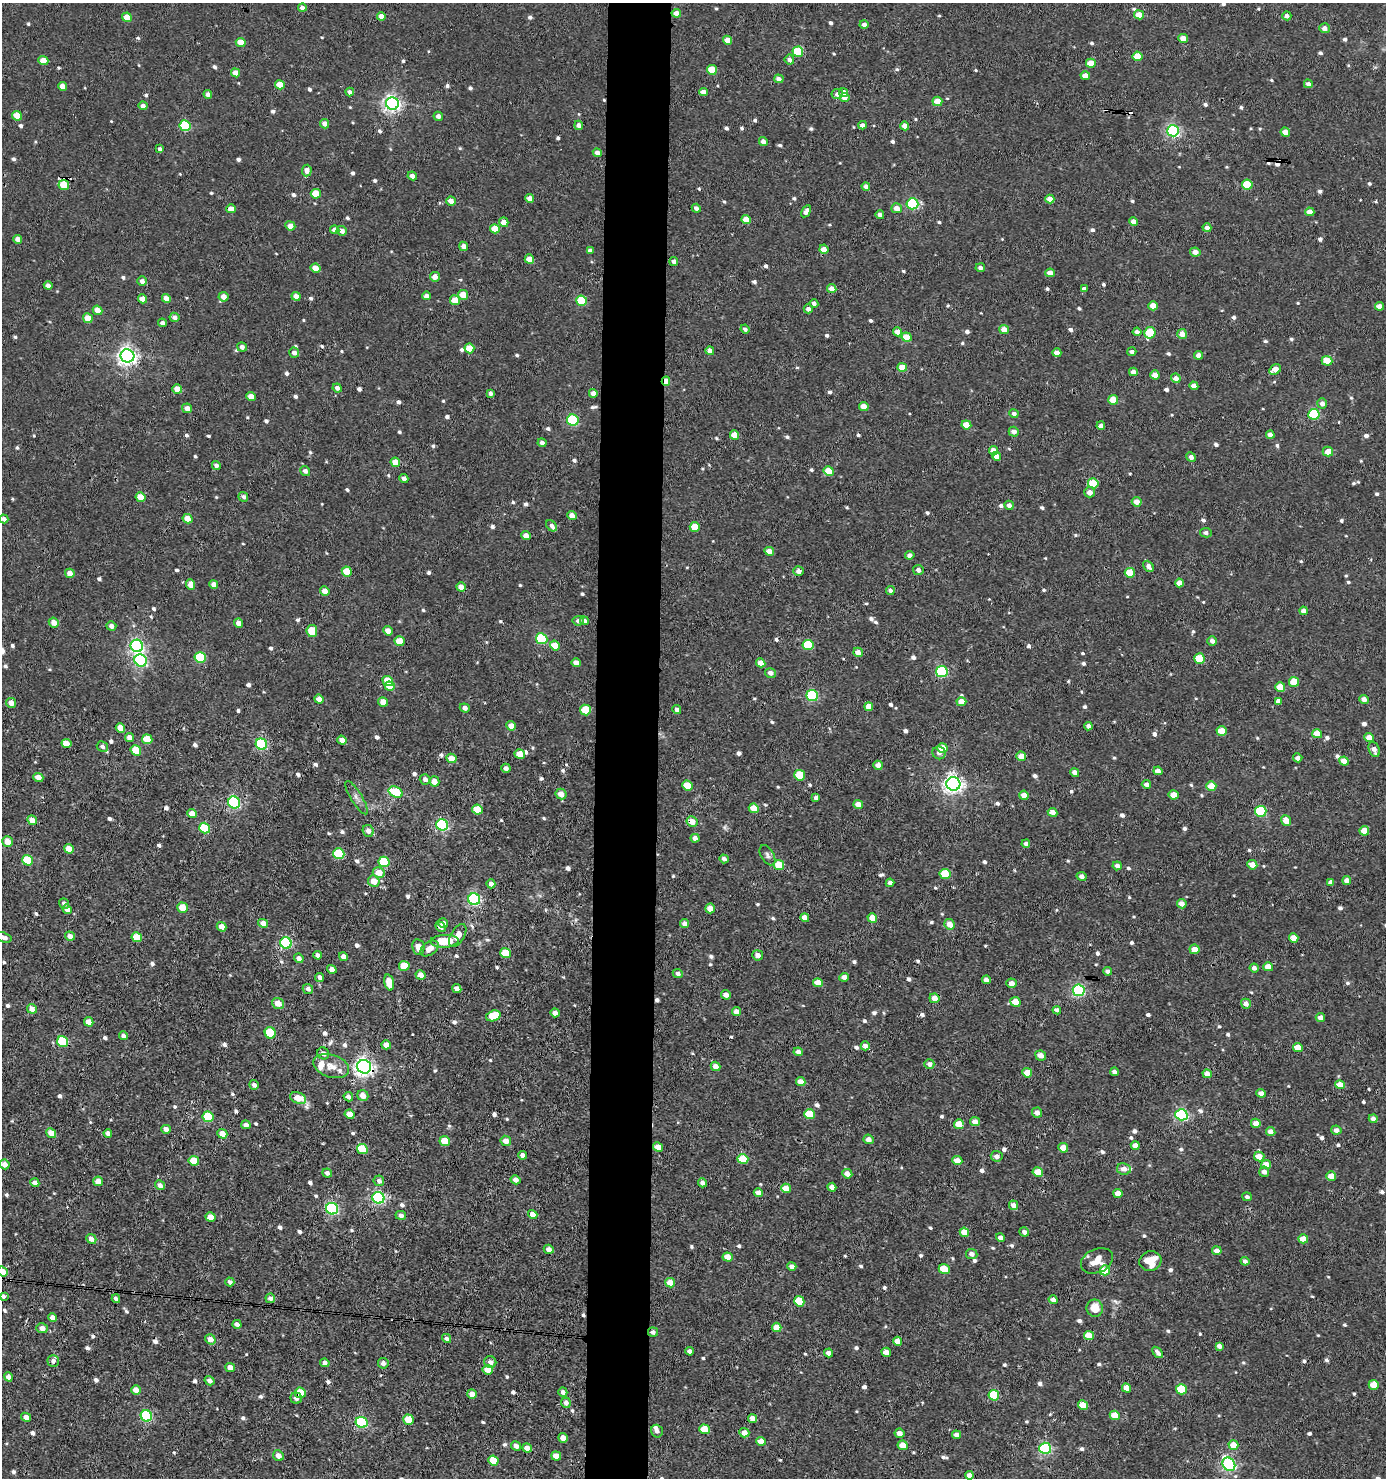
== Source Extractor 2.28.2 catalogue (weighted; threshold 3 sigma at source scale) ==
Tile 5 of 3 x 3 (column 2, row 2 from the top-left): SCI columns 1585-2968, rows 1478-2953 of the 4454 x 4431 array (HDU 1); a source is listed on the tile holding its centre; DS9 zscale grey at full resolution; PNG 1388 x 1480 px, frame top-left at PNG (2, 3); each listed source drawn as its Kron ellipse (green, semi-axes under 4 px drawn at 4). Shown black and unused: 5% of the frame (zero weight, under 3 of 4 exposures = <1% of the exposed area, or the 3 px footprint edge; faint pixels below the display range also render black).
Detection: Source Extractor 2.28.2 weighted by HDU 2 'WHT'; one run over the whole footprint, this tile lists its part. Background 0.00299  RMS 0.0019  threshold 0.00838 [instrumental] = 3 sigma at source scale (4.5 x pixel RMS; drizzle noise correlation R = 1.50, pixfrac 1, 0.05/0.05 arcsec/px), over >= 5 px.
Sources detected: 892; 10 cosmic-ray / hot-pixel residue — neither listed nor drawn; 7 inside a brighter listed object's ellipse — not listed separately; of the other 875, all 500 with FLUX_AUTO >= 0.603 (the completeness limit of this list) listed and drawn (375 fainter detections not listed), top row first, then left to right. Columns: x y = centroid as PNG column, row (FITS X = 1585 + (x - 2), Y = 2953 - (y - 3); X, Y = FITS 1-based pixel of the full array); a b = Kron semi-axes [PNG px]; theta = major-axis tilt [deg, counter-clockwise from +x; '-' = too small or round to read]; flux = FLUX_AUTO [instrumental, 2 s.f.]
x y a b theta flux
302 8 4 4 - 0.91
676 13 5 4 - 1.3
1139 15 5 4 - 2.4
381 16 4 4 - 1.4
1287 16 4 4 - 0.81
127 17 5 4 - 2.7
864 24 4 4 - 0.89
1325 28 5 5 - 0.93
1183 38 5 4 - 1.6
727 40 5 4 - 2.2
241 42 5 4 - 2.3
798 52 5 5 - 8.3
1138 56 5 4 - 3
789 60 5 4 - 0.77
43 61 5 4 - 2.1
1091 63 5 4 - 2.5
712 70 5 4 - 4.6
235 73 5 4 - 1.8
1085 76 5 4 - 1.8
779 79 5 4 - 0.91
1308 84 4 4 - 0.73
280 85 5 4 - 2.7
62 86 4 4 - 1.3
350 92 4 4 - 0.73
703 92 4 4 - 1.2
843 92 5 4 - 1.6
208 94 4 4 - 0.76
837 94 5 5 - 0.95
845 97 5 4 - 1
937 101 5 4 - 3.2
392 103 6 6 - 69
143 106 4 4 - 0.83
17 116 5 4 - 3.7
438 116 5 4 - 0.79
325 124 5 4 - 1.1
579 125 5 4 - 1
863 125 4 4 - 0.96
185 126 5 5 - 13
905 126 4 4 - 1.8
1173 131 6 5 - 35
1285 132 5 4 - 1.8
763 141 5 4 - 0.91
160 149 4 3 - 0.6
597 153 5 4 - 0.95
307 171 6 5 - 1.1
412 176 5 4 - 1.1
64 185 5 5 - 4.9
1247 185 5 5 - 6
866 186 4 4 - 0.63
316 194 5 4 - 4.3
530 198 4 4 - 1.3
1050 199 4 4 - 1.7
451 201 5 4 - 1.4
912 204 6 5 - 21
696 208 4 4 - 0.69
897 208 5 5 - 1.5
231 209 5 4 - 1.9
806 211 6 4 58 0.85
1310 212 4 4 - 1.4
880 215 4 4 - 0.82
746 220 5 4 - 3.1
504 222 5 4 - 1.9
1133 222 4 4 - 1.1
290 226 5 4 - 1.5
1207 228 4 4 - 1.1
495 229 5 4 - 2.9
335 230 5 4 - 1.2
342 231 5 4 - 1.3
18 239 4 4 - 1.6
464 246 5 4 - 1.1
824 249 4 4 - 1.8
590 250 4 4 - 0.63
1195 252 5 4 - 1.2
529 259 5 4 - 2.6
674 261 4 4 - 0.61
315 268 5 4 - 2.1
980 268 4 4 - 0.64
1050 273 5 4 - 1.7
435 277 5 5 - 1.4
142 281 5 4 - 0.73
48 285 4 4 - 0.76
832 289 4 4 - 1.7
1084 289 4 4 - 0.81
463 295 5 5 - 3.7
296 296 4 4 - 1.2
427 296 4 4 - 1
224 297 5 4 - 1.5
166 298 5 4 - 1.5
142 299 5 4 - 1.8
455 300 5 5 - 2.5
582 301 5 5 - 8.4
814 303 4 3 - 0.64
1153 306 5 4 - 2.1
1380 306 5 4 - 1.6
808 309 4 4 - 0.87
98 310 5 4 - 2.4
175 317 5 4 - 0.88
88 318 5 4 - 3.5
162 323 4 4 - 0.79
745 329 4 4 - 0.66
1004 330 5 4 - 1.8
897 332 5 4 - 1.6
1137 332 4 4 - 0.76
1150 333 6 5 - 7
1182 334 5 5 - 1.6
907 337 5 4 - 2.9
242 347 5 4 - 0.75
469 348 5 5 - 3.5
710 351 4 4 - 1.1
1132 352 4 4 - 0.62
294 353 5 5 - 0.79
1057 353 4 4 - 1.2
1199 355 4 4 - 1.1
127 356 7 6 - 93
1327 361 5 5 - 3.3
902 367 5 4 - 2.7
1275 369 6 4 31 2.4
1133 372 4 4 - 1
1155 375 4 4 - 2.1
1176 378 5 4 - 1.3
666 381 4 3 - 2.4
1194 386 4 4 - 1.5
337 388 4 4 - 0.73
177 389 5 4 - 2.1
490 393 4 4 - 0.66
593 393 4 4 - 1.3
251 396 5 4 - 1.4
1113 400 5 4 - 3
1322 403 5 5 - 0.94
864 407 5 4 - 2.2
187 408 5 4 - 1.2
1014 414 5 4 - 0.6
1314 414 5 5 - 15
573 420 6 5 - 18
966 425 5 4 - 2.9
1101 425 4 4 - 1
1014 432 5 5 - 0.94
734 435 5 4 - 2.7
1270 435 4 4 - 1.1
542 443 4 4 - 0.71
993 451 5 4 - 1.8
1328 452 5 5 - 2
997 456 5 4 - 1.2
1191 457 5 4 - 0.77
395 462 5 4 - 2.4
216 465 5 4 - 0.71
305 471 5 4 - 0.77
829 471 5 4 - 3.6
404 478 4 4 - 0.84
1093 483 5 5 - 5.7
1090 492 5 5 - 1.1
141 497 5 4 - 3.1
243 497 5 4 - 0.66
1137 502 5 4 - 1.6
1009 505 5 4 - 0.84
572 515 5 4 - 1.4
4 519 4 4 - 0.74
187 519 5 4 - 2
552 526 6 4 -47 0.66
695 527 5 5 - 4.2
1206 533 5 4 - 0.65
526 536 5 4 - 1.5
769 551 5 4 - 1.8
910 555 5 4 - 0.76
1148 566 6 4 -49 0.89
918 570 5 5 - 0.75
347 571 5 5 - 3.3
799 571 5 4 - 0.96
70 573 5 4 - 1.4
1130 573 5 5 - 5.5
1179 583 4 4 - 1.5
214 584 4 4 - 1.1
190 585 5 4 - 1.5
461 587 5 4 - 1.5
325 591 5 4 - 1.4
890 591 4 4 - 0.69
1304 611 4 4 - 1.3
578 621 5 4 - 0.62
584 621 4 4 - 0.61
54 623 5 4 - 1.9
239 623 5 4 - 1.5
111 626 5 4 - 0.78
312 631 6 5 - 5.4
388 631 5 4 - 1.7
542 639 6 5 - 12
400 641 5 5 - 3.4
1212 641 5 4 - 0.81
555 645 5 4 - 3.6
808 645 5 5 - 8.3
137 646 6 6 - 42
858 652 5 4 - 1.4
200 657 6 5 - 10
1200 659 5 5 - 4.8
141 660 6 6 - 31
576 663 5 4 - 1.2
761 663 5 4 - 1.7
942 672 5 5 - 19
770 673 5 4 - 0.89
388 681 5 4 - 3.9
1294 682 5 5 - 4.4
390 686 5 4 - 2.9
1280 687 5 4 - 3.3
812 695 6 5 - 20
319 699 4 4 - 1.6
1364 699 4 4 - 1.4
1278 701 4 4 - 1
383 702 5 4 - 1.9
961 702 5 4 - 2.2
11 703 5 5 - 1.4
869 707 4 4 - 2
465 708 5 4 - 0.86
677 709 4 4 - 0.67
585 710 5 5 - 5.5
511 726 5 4 - 1.7
1088 726 4 4 - 0.85
120 728 5 4 - 2.1
1222 731 5 4 - 3.8
1317 734 5 4 - 2.4
1369 737 5 4 - 2
129 738 4 4 - 1.4
147 739 5 4 - 3.1
342 740 5 4 - 1
66 744 5 4 - 2.4
261 744 6 5 - 22
102 747 6 5 - 0.65
942 748 5 4 - 3
1374 749 8 5 -68 1.2
136 750 5 5 - 4.2
939 753 6 6 - 0.77
520 754 5 4 - 2.2
1021 756 5 4 - 2.2
451 758 5 4 - 2.5
1298 758 4 4 - 0.88
1344 761 5 4 - 1.6
878 765 5 4 - 1.3
506 768 4 4 - 0.61
1158 771 4 4 - 1.4
1075 772 4 4 - 1.1
800 775 5 5 - 7.5
38 777 5 4 - 1.4
425 779 5 5 - 0.9
434 781 5 5 - 1.9
953 784 7 6 - 89
1146 784 4 4 - 0.8
687 786 5 5 - 5.2
1211 786 5 4 - 2.9
396 792 7 5 -26 7.4
561 794 5 5 - 1.7
1024 795 5 4 - 1.6
1174 795 5 4 - 2.4
356 798 19 5 -58 1
816 798 4 4 - 0.63
234 802 6 5 - 31
858 804 5 4 - 2
754 808 5 4 - 2.9
477 810 5 5 - 4
1261 811 6 5 - 16
1053 812 5 4 - 1.4
192 814 5 4 - 1.9
32 820 5 4 - 2.1
1286 820 5 4 - 2.2
692 822 6 5 - 1.8
442 825 6 5 - 27
205 828 5 5 - 8.1
368 831 6 5 - 1.2
1364 831 5 4 - 3
695 838 4 4 - 0.93
7 842 5 5 - 2.1
1026 844 4 4 - 0.83
69 849 5 4 - 2.6
339 854 5 5 - 10
767 855 11 6 -60 0.67
724 859 4 4 - 0.76
27 860 5 5 - 8.1
384 862 5 5 - 9
779 865 5 5 - 4.9
1252 865 5 4 - 1.7
1117 866 4 4 - 0.81
379 873 6 5 - 2.5
945 874 5 5 - 5.7
1082 876 5 4 - 0.86
1347 880 4 4 - 1.3
374 881 6 5 - 2.3
1330 882 4 4 - 0.68
890 883 4 4 - 0.69
491 884 4 4 - 0.78
474 899 6 6 - 35
64 903 5 4 - 0.66
1182 904 5 4 - 1.5
182 908 5 5 - 3.7
710 908 5 4 - 1.7
67 909 5 4 - 1.2
805 918 4 4 - 1.7
872 918 5 4 - 2.7
263 923 5 4 - 1.1
443 923 5 4 - 0.78
685 923 4 4 - 0.82
950 924 5 5 - 2.1
222 927 5 4 - 1.7
441 927 5 4 - 0.92
458 935 12 6 59 1.7
70 936 5 4 - 1.3
4 937 8 5 -19 0.75
137 937 5 5 - 3.9
1294 938 5 4 - 2.1
444 941 14 6 3 5.7
286 943 6 5 - 23
418 947 8 6 -81 1.5
429 948 10 6 35 1.8
1195 949 5 4 - 1.6
505 953 5 5 - 4.8
318 955 4 4 - 0.65
758 955 5 5 - 1.1
343 957 4 4 - 1.2
299 958 5 4 - 0.83
404 966 5 5 - 4.1
1268 967 5 4 - 2.5
1254 968 4 4 - 0.75
332 969 5 4 - 1.3
1107 971 4 4 - 0.63
678 974 5 4 - 0.71
420 975 5 4 - 1.5
320 977 4 4 - 0.85
844 977 5 4 - 1
986 980 4 4 - 1.1
389 982 8 5 -74 2.8
818 983 5 4 - 2.2
1012 983 5 4 - 1.2
308 989 5 5 - 0.79
457 989 5 4 - 1.1
1079 990 6 5 - 29
726 995 5 4 - 1
934 998 5 5 - 1.9
1015 1002 5 5 - 3.6
278 1003 6 5 - 1.8
1246 1004 5 5 - 1
32 1009 5 4 - 1.8
1057 1010 4 4 - 0.61
736 1012 5 4 - 1.9
555 1013 5 4 - 1.1
493 1016 7 5 18 6.1
1320 1018 4 4 - 1.1
89 1022 5 4 - 2
270 1033 6 5 - 9.7
123 1036 4 4 - 0.65
63 1042 6 5 - 11
386 1045 5 4 - 1.8
865 1046 4 4 - 0.81
1298 1047 5 4 - 2.7
798 1052 4 4 - 1
323 1053 6 5 - 0.76
1041 1055 5 5 - 1.4
929 1064 5 5 - 0.71
331 1066 18 11 -17 2.1
716 1066 5 4 - 1.5
364 1067 7 7 - 86
1114 1072 4 4 - 0.65
1027 1073 5 4 - 3.2
1207 1074 4 4 - 1.6
801 1082 5 4 - 1.8
254 1085 5 4 - 0.76
1340 1085 5 4 - 2.6
1261 1093 4 4 - 1.1
363 1096 6 5 - 1.6
348 1097 5 4 - 0.72
298 1098 8 5 -21 3
1037 1112 5 5 - 0.96
350 1114 5 4 - 2
810 1114 5 5 - 5.5
1181 1115 6 5 - 31
208 1117 6 5 - 8.4
1373 1119 4 4 - 0.79
975 1122 5 4 - 1.6
1256 1123 5 4 - 1.5
959 1124 5 5 - 3.5
246 1125 5 4 - 0.9
166 1129 5 4 - 1.2
1336 1130 5 4 - 1
1271 1132 5 4 - 1.3
51 1133 5 4 - 2.1
108 1133 4 3 - 0.64
222 1134 5 4 - 2.2
869 1139 5 5 - 1.1
445 1141 5 5 - 3.6
506 1141 5 5 - 1.6
1135 1145 4 4 - 1.5
658 1147 5 4 - 2.2
1063 1148 5 4 - 2.3
362 1149 5 5 - 5.7
523 1155 4 4 - 0.86
997 1156 6 5 - 0.92
1259 1157 5 4 - 2.2
743 1159 5 5 - 5.1
194 1161 5 5 - 4.6
957 1161 5 4 - 2
5 1164 5 4 - 1.3
1266 1165 5 4 - 2.7
1124 1169 7 5 -9 1.3
1038 1172 5 4 - 3.2
1264 1172 5 5 - 1
327 1173 5 4 - 0.78
847 1174 5 4 - 1.5
1331 1176 5 4 - 2.8
515 1180 5 4 - 0.91
98 1181 5 5 - 1.9
379 1181 5 5 - 0.73
35 1183 4 4 - 1.1
702 1183 4 4 - 0.92
160 1185 5 4 - 0.89
832 1187 4 4 - 1.2
786 1188 5 4 - 2.8
758 1193 4 4 - 1.3
1118 1193 4 4 - 1.6
1247 1197 5 4 - 0.61
378 1198 6 6 - 34
1014 1205 5 4 - 1.4
332 1209 6 5 - 29
401 1215 5 4 - 0.8
533 1215 5 4 - 2
210 1217 5 4 - 2.2
964 1232 5 4 - 2.7
1024 1232 5 4 - 0.62
1000 1237 4 4 - 0.92
91 1239 5 4 - 1.3
1303 1239 5 4 - 2.4
549 1249 5 4 - 0.91
1217 1251 5 4 - 1.2
972 1254 6 5 - 0.93
728 1257 5 4 - 2.6
1097 1261 17 12 24 2.8
1150 1261 11 10 - 3.6
1245 1261 4 4 - 0.63
792 1266 5 4 - 0.92
944 1269 5 4 - 4.8
1105 1270 5 5 - 4.9
3 1272 5 5 - 2.1
230 1282 4 4 - 0.63
670 1283 5 4 - 2.9
3 1296 4 4 - 0.65
270 1298 5 4 - 0.83
116 1299 4 4 - 0.66
1053 1300 4 4 - 0.97
799 1301 5 5 - 5.4
1095 1308 9 8 - 2.8
52 1318 4 4 - 1.2
237 1324 4 3 - 0.63
777 1327 5 4 - 2.4
42 1328 6 5 - 1.1
653 1332 5 4 - 0.64
1089 1335 5 4 - 2.6
447 1338 5 4 - 0.62
210 1339 5 4 - 1.5
898 1341 5 4 - 2
1219 1346 4 4 - 0.8
690 1351 4 4 - 0.85
886 1352 5 4 - 1.7
1158 1352 6 4 -51 0.72
828 1353 4 4 - 0.9
53 1361 6 6 - 0.75
490 1362 6 5 - 0.81
325 1363 5 4 - 0.81
383 1363 5 5 - 0.73
230 1367 5 4 - 1.2
488 1370 5 4 - 3
8 1377 5 4 - 0.99
210 1381 5 4 - 0.98
1374 1385 5 4 - 3.5
1126 1388 5 4 - 2
1181 1389 5 5 - 7.8
136 1390 5 4 - 2.2
563 1392 5 4 - 0.7
300 1393 5 5 - 4.3
472 1394 5 4 - 1.4
994 1395 5 5 - 11
296 1398 5 5 - 0.87
566 1403 5 4 - 0.96
1083 1405 5 4 - 3.1
1115 1415 5 4 - 3.7
146 1416 6 5 - 20
26 1417 5 4 - 1.1
753 1418 4 4 - 1.3
409 1420 5 5 - 4.6
361 1422 6 5 - 21
704 1429 5 4 - 3.9
657 1431 6 6 - 0.71
744 1433 5 4 - 1.5
899 1433 5 4 - 1.3
957 1435 4 4 - 1.2
563 1438 5 4 - 1.8
761 1441 5 4 - 2.1
903 1445 5 4 - 2.6
1233 1445 5 4 - 3.2
516 1446 5 4 - 1
527 1448 5 4 - 1.7
1045 1448 6 5 - 26
278 1456 6 5 - 1.3
556 1456 5 4 - 1.8
493 1461 5 5 - 3.7
1229 1464 7 6 - 39
969 1475 4 4 - 1
Overlapping masked pixels (flux is a lower limit): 9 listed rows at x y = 64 185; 666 381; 692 822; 63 1042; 364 1067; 362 1149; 653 1332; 300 1393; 296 1398
Isophote crosses this tile's border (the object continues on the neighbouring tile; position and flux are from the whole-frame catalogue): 3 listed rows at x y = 4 937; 3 1272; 3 1296